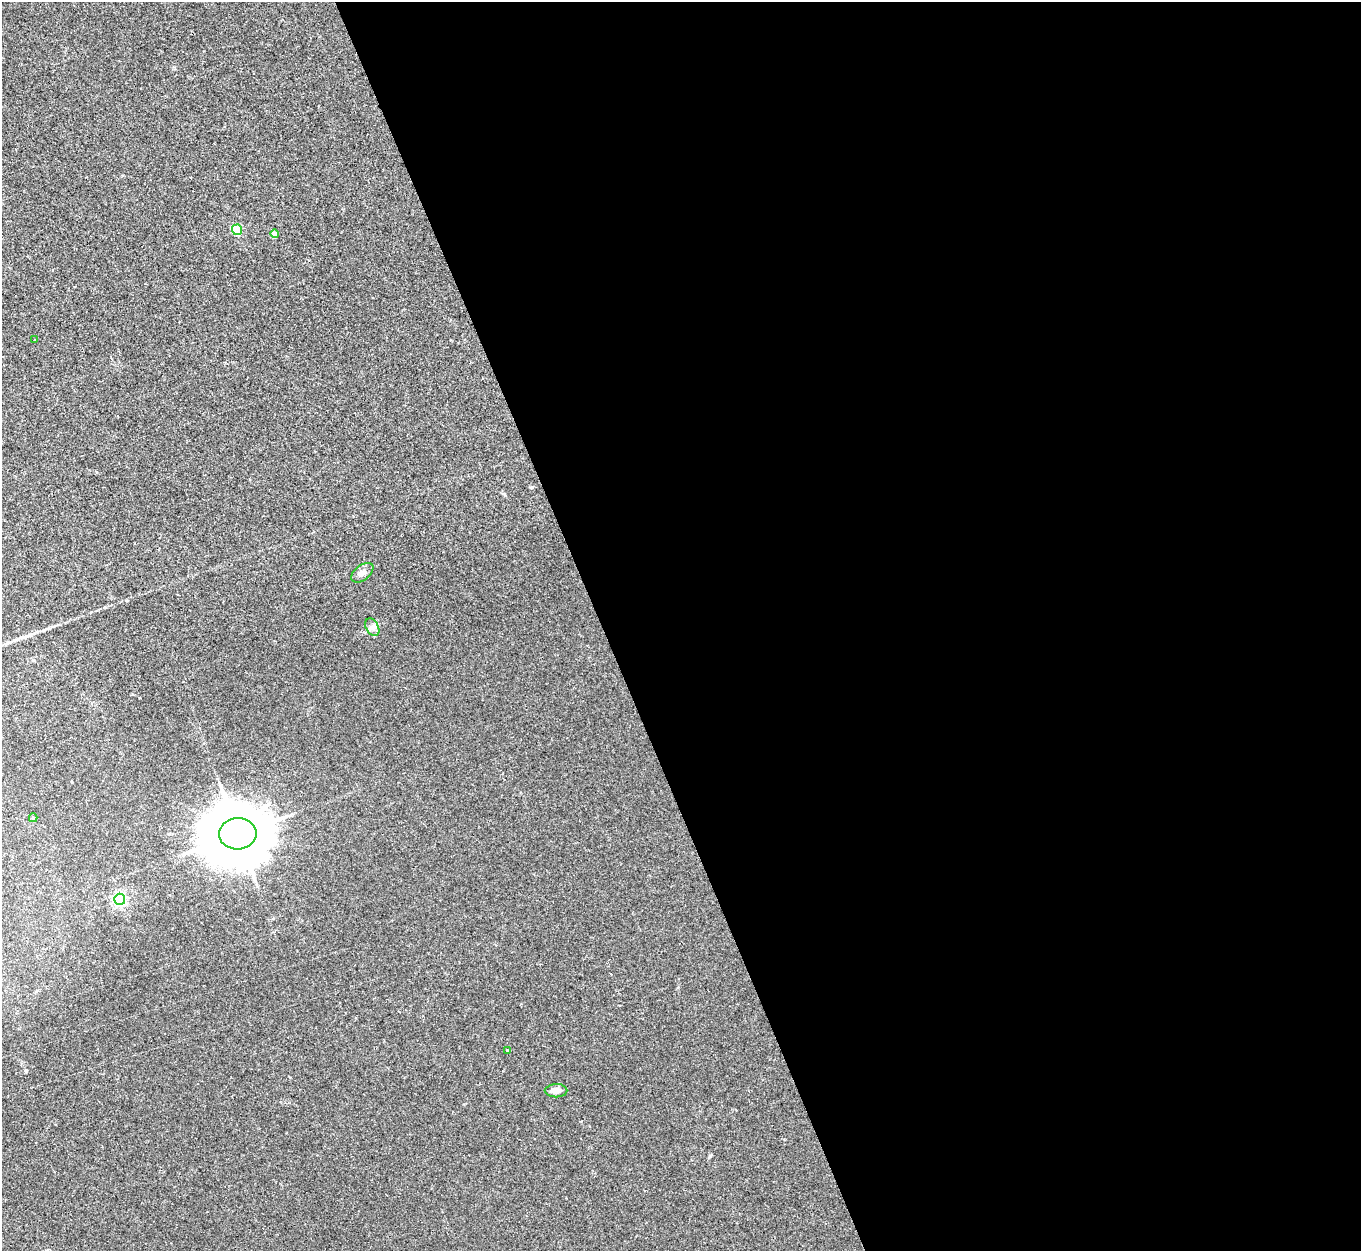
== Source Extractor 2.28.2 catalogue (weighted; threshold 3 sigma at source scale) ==
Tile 8 of 4 x 4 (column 4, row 2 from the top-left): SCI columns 4092-5450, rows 2683-3931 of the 5466 x 5490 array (HDU 1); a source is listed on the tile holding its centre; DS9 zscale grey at full resolution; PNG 1363 x 1253 px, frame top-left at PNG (2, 2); each listed source drawn as its Kron ellipse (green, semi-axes under 4 px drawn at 4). Shown black and unused: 56% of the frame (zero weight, under 2 of 3 exposures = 2% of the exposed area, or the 3 px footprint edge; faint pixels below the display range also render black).
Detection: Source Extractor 2.28.2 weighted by HDU 2 'WHT'; one run over the whole footprint, this tile lists its part. Background 0.0246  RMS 0.0064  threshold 0.0289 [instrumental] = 3 sigma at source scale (4.5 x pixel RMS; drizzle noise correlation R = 1.50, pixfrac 1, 0.05/0.05 arcsec/px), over >= 5 px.
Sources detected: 10; all 10 listed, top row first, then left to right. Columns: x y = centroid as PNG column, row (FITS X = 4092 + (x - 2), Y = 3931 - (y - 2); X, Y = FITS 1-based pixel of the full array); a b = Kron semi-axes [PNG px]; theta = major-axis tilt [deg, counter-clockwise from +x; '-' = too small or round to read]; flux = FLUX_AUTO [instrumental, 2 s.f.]
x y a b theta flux
237 230 5 5 - 38
275 234 4 4 - 5
34 340 3 3 - 0.67
362 573 13 7 38 2.9
372 627 9 6 -60 2.4
33 818 4 4 - 0.91
238 834 18 15 4 5000
120 899 5 5 - 110
507 1050 4 3 - 0.45
556 1091 11 6 1 4.4
Unlisted compact peaks at least as high as the median listed source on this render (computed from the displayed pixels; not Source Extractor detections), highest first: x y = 710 1156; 532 487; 26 1071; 504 494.